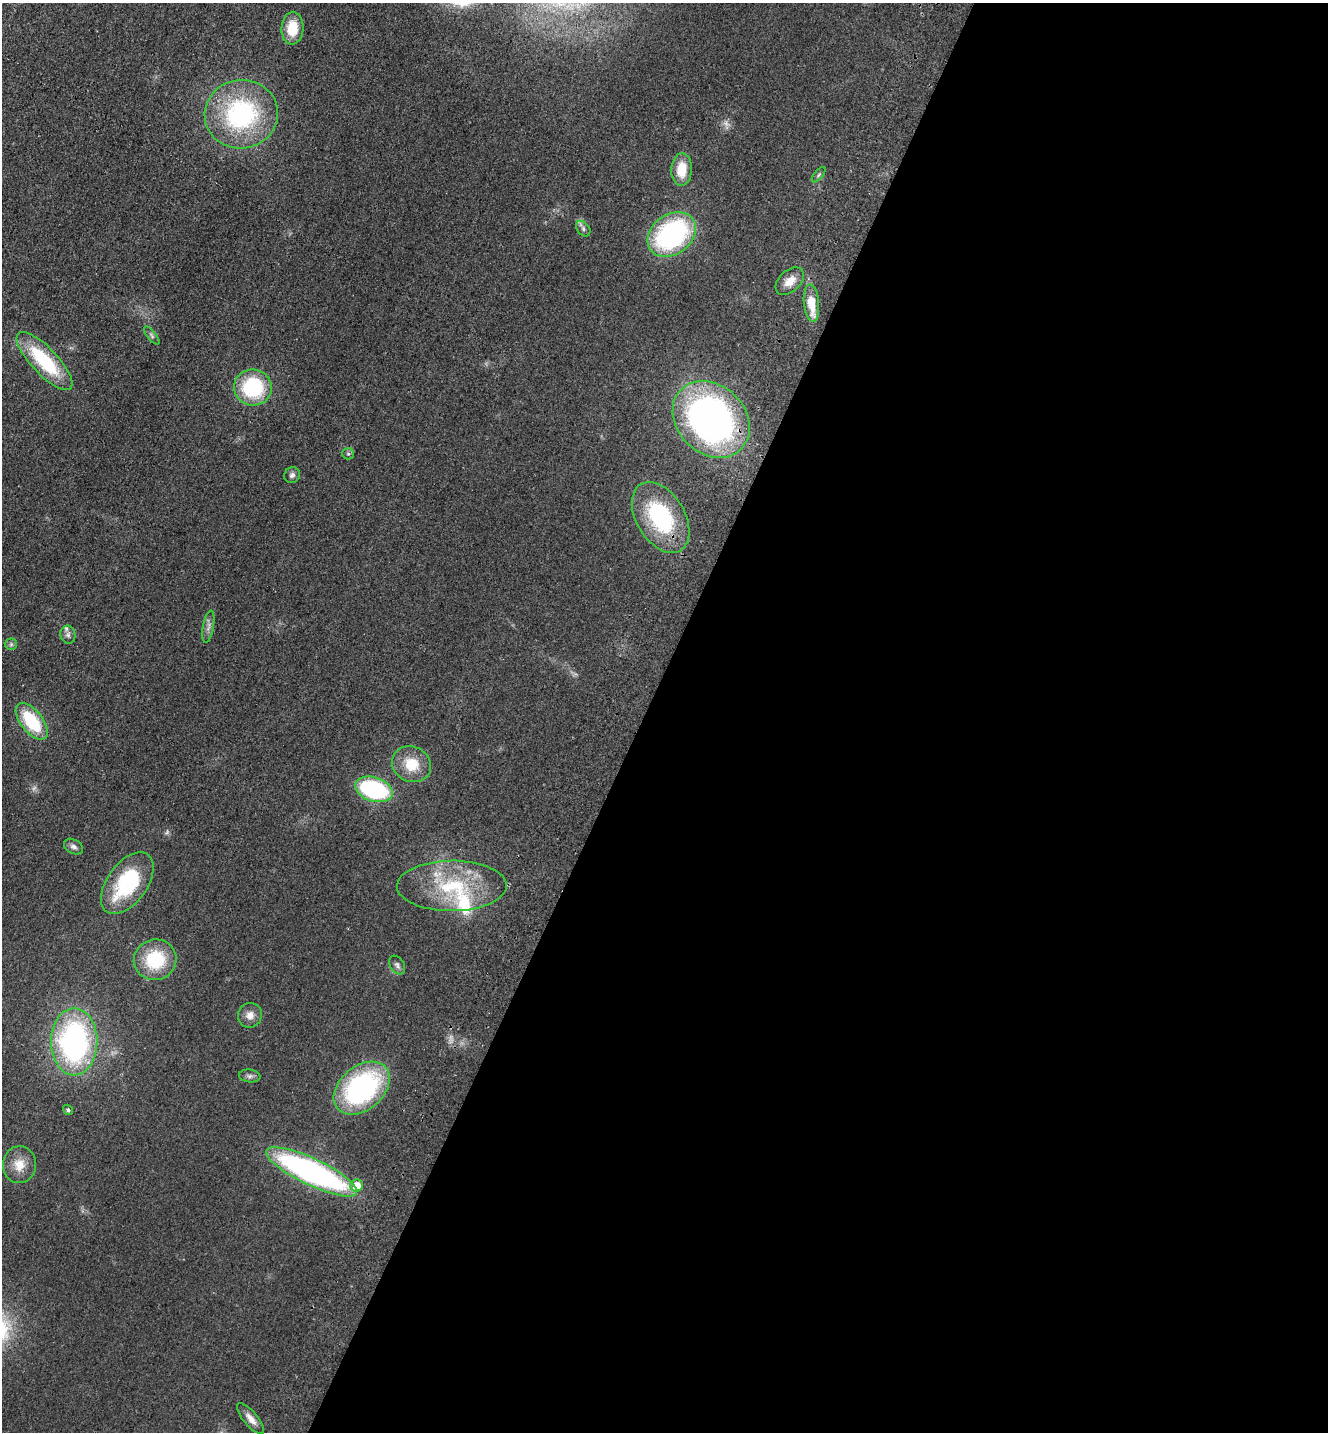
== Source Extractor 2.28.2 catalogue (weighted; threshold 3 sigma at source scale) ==
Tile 12 of 4 x 4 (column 4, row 3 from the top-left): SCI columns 4175-5500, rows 1460-2889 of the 5833 x 5778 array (HDU 1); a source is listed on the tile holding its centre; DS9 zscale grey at full resolution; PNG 1330 x 1434 px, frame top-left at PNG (2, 3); each listed source drawn as its Kron ellipse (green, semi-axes under 4 px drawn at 4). Shown black and unused: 52% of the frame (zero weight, under 2 of 3 exposures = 3% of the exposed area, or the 3 px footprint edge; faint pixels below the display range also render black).
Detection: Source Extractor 2.28.2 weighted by HDU 2 'WHT'; one run over the whole footprint, this tile lists its part. Background 0.0773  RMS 0.014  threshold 0.0611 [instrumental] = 3 sigma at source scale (4.5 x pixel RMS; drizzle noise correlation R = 1.50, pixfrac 1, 0.05/0.05 arcsec/px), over >= 5 px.
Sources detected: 39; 2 too faint to see at this stretch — neither listed nor drawn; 2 inside a brighter listed object's ellipse — not listed separately; the other 35 listed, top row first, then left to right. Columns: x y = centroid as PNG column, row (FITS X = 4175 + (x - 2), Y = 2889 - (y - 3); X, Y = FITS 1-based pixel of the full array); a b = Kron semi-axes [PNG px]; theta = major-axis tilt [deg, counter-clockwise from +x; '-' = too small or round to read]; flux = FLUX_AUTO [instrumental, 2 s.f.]
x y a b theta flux
292 28 16 11 86 36
241 114 37 34 8 200
682 169 16 10 87 32
819 175 9 4 51 2.6
583 229 9 6 -52 4.1
672 234 26 19 37 230
790 281 17 10 42 18
811 303 19 7 -85 33
152 336 11 4 -51 3.4
45 361 38 13 -46 96
253 387 19 18 - 110
711 419 42 34 -44 580
348 454 6 5 - 2.5
292 475 8 7 - 4.8
661 517 39 24 -59 150
208 627 16 5 80 6.6
68 635 9 7 -80 4.8
11 644 6 6 - 2.9
32 721 22 11 -52 77
412 764 20 17 -27 38
374 789 19 12 -17 170
73 847 10 7 -29 5.5
127 883 35 20 54 110
452 886 55 25 0 120
155 960 21 20 - 75
397 965 10 7 -57 4.4
250 1015 12 12 - 12
74 1042 33 23 90 320
250 1076 11 6 -7 4.4
362 1088 32 22 41 240
68 1110 5 4 - 3.2
19 1165 18 16 86 25
312 1172 50 13 -25 440
357 1185 6 6 - 26
251 1419 19 7 -50 11